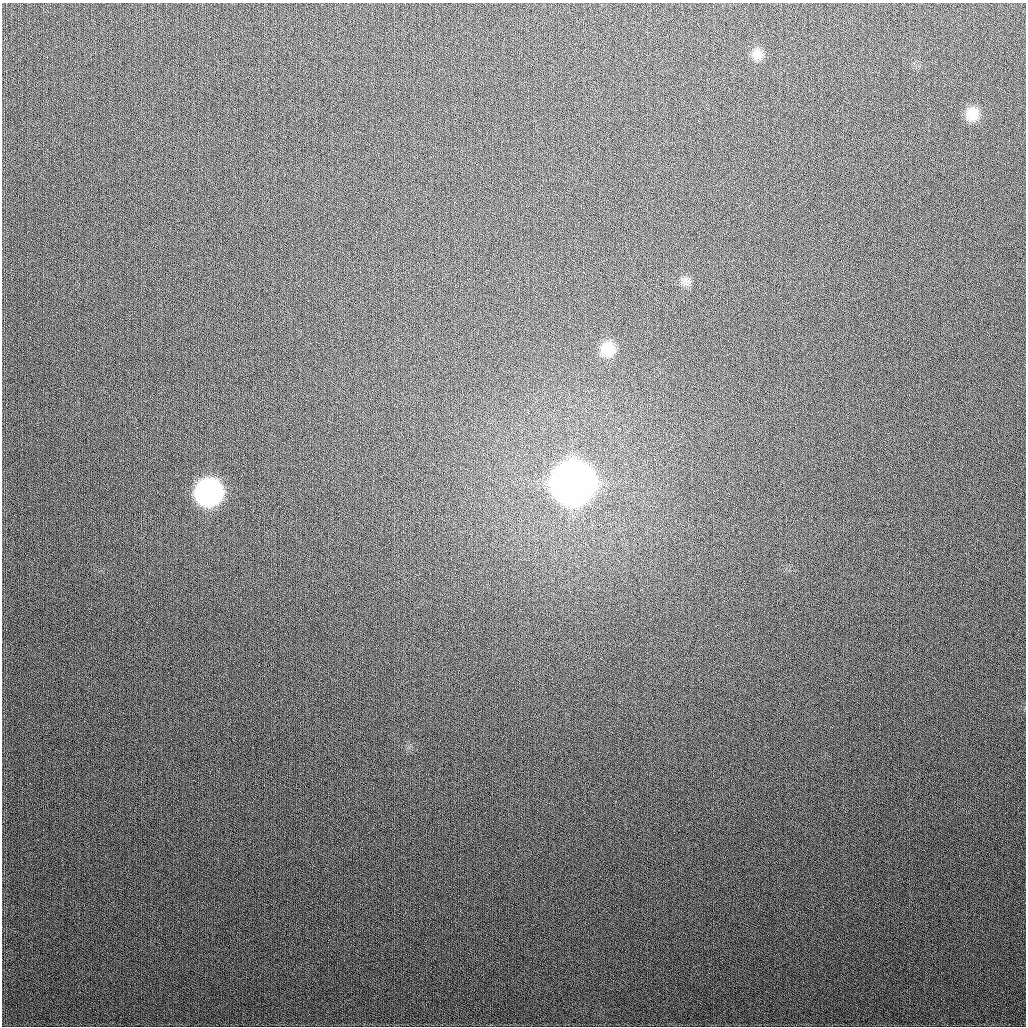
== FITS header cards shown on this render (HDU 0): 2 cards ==
NAXIS1  =                 1024
NAXIS2  =                 1024

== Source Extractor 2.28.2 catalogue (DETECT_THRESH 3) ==
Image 1024 x 1024 px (HDU 0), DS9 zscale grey, 1 PNG px = 1 image px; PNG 1028 x 1028 px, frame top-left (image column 1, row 1024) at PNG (2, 3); no overlay
Background 291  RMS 12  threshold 35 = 3 sigma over >= 5 px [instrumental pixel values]
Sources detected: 6; all 6 listed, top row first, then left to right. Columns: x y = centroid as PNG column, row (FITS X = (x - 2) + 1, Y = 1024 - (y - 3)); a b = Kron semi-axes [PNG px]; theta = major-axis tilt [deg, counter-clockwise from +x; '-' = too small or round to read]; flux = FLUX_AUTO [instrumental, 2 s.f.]
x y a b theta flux
757 54 14 12 -70 8.5e+03
972 114 15 14 - 1.5e+04
686 281 14 11 -14 5.2e+03
607 349 16 15 - 1.9e+04
572 483 19 18 - 2.6e+06
208 492 17 16 - 2.9e+05